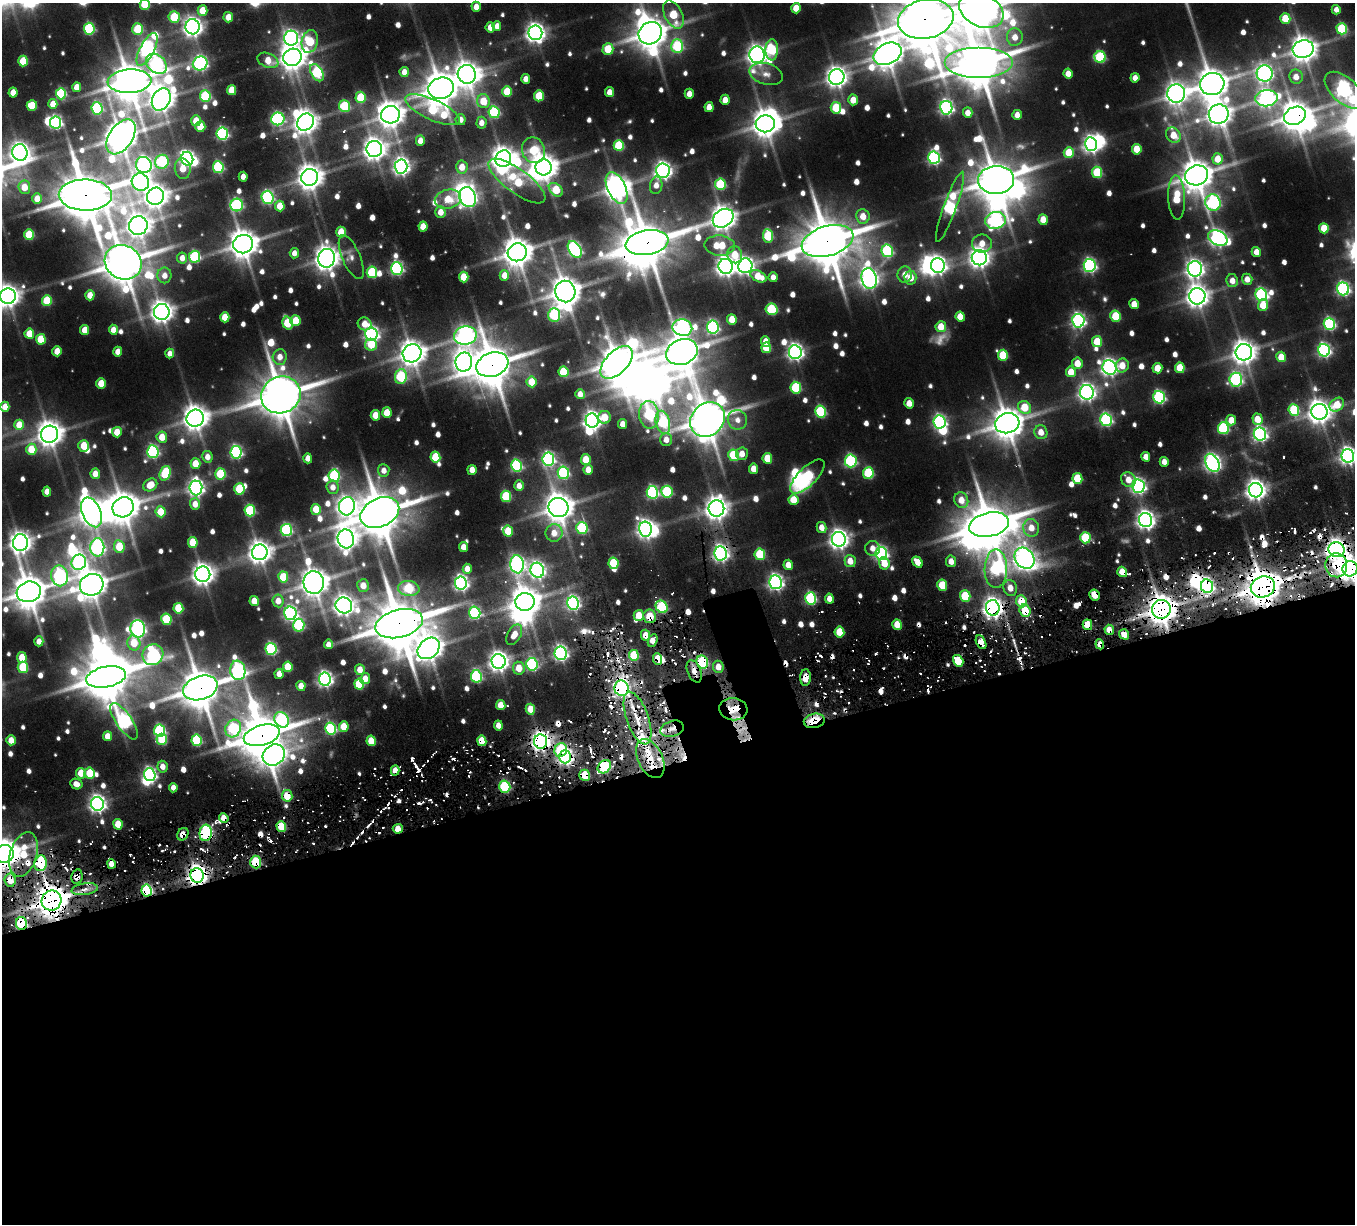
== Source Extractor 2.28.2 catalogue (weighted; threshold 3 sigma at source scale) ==
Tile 15 of 4 x 4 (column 3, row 4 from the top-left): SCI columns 2883-4235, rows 424-1645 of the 5675 x 5681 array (HDU 1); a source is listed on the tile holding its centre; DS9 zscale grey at full resolution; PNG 1357 x 1226 px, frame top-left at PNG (2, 3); each listed source drawn as its Kron ellipse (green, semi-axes under 4 px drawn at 4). Shown black and unused: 39% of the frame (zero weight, under 3 of 6 exposures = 10% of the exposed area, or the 3 px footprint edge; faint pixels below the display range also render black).
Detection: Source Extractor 2.28.2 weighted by HDU 2 'WHT'; one run over the whole footprint, this tile lists its part. Background 0.102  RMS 0.011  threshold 0.0442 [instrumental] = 3 sigma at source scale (4.09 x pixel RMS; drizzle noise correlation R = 1.36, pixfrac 0.8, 0.05/0.05 arcsec/px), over >= 5 px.
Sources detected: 959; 8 too faint to see at this stretch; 29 inside a brighter object's white glare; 104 cosmic-ray / hot-pixel residue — neither listed nor drawn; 18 inside a brighter listed object's ellipse — not listed separately; of the other 800, all 500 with FLUX_AUTO >= 8.48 (the completeness limit of this list) listed and drawn (300 fainter detections not listed), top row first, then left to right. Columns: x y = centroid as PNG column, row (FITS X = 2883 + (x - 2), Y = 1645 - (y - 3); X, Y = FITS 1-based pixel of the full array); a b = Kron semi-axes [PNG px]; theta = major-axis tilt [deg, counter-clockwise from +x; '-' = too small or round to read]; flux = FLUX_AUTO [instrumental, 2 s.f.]
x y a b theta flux
145 4 5 5 - 49
476 7 5 4 - 10
796 8 5 4 - 20
203 10 5 5 - 24
981 10 23 16 -26 2700
1336 10 5 4 - 8.8
673 14 15 8 -62 45
174 17 6 5 - 54
228 17 5 4 - 14
1285 18 5 5 - 35
926 19 28 19 11 7700
497 26 5 4 - 9
193 27 7 7 - 650
490 27 5 5 - 14
89 29 6 5 - 110
138 29 6 5 - 55
1342 29 6 5 - 72
535 33 7 7 - 630
650 33 12 10 37 2400
1015 37 9 8 - 13
291 38 7 7 - 340
310 41 11 8 78 63
677 46 7 6 - 94
147 49 18 7 62 390
608 49 6 5 - 32
1303 49 10 9 - 1300
772 50 10 6 88 82
888 54 14 10 26 1800
757 55 8 7 - 710
292 57 9 8 - 1400
1100 57 6 5 - 80
268 60 11 7 -22 19
23 61 5 5 - 34
200 63 7 6 - 290
979 63 34 15 0 5100
156 64 12 8 -40 210
404 72 5 4 - 8.7
317 73 9 5 -60 120
1068 73 5 4 - 12
1265 73 8 8 - 430
467 74 9 9 - 1200
766 74 17 10 -16 10
837 77 8 7 - 800
1296 77 7 6 - 11
1135 78 5 4 - 9.2
526 79 5 4 - 8.8
130 81 22 12 4 3100
1212 84 12 11 - 2200
77 87 5 4 - 15
441 88 13 10 16 2700
232 90 5 4 - 25
1344 90 23 12 -43 400
507 91 5 5 - 34
13 92 5 4 - 12
609 92 5 4 - 9.8
1176 93 9 9 - 860
61 94 5 5 - 94
689 94 5 4 - 9.8
205 96 6 5 - 85
539 96 5 5 - 38
361 97 5 5 - 42
1266 98 11 8 6 460
161 99 11 9 62 1100
725 100 5 4 - 13
853 100 5 5 - 14
483 101 7 6 - 25
53 104 5 4 - 13
32 105 5 5 - 28
345 106 6 5 - 61
709 107 5 4 - 13
97 108 6 5 - 110
836 108 6 5 - 46
946 108 7 6 - 290
433 110 30 10 -24 91
494 112 6 5 - 100
968 113 5 4 - 11
1219 114 10 9 - 1100
390 115 9 8 - 1400
1017 115 5 4 - 11
1295 116 11 8 24 1800
278 119 6 6 - 180
461 120 5 5 - 9.3
196 121 5 5 - 19
56 122 6 5 - 190
305 122 9 8 - 1100
481 123 6 5 - 9.1
765 124 10 8 5 1600
200 127 5 5 - 26
222 134 6 5 - 180
1173 135 8 6 -49 20
121 137 19 11 56 2200
420 141 5 4 - 10
1091 144 7 6 - 430
619 146 5 5 - 58
374 149 8 8 - 930
1137 149 5 5 - 29
533 150 13 11 -69 44
20 152 8 7 - 680
1069 153 5 5 - 30
934 158 6 5 - 210
187 159 7 6 - 270
503 159 8 8 - 1200
1218 159 5 5 - 21
162 162 7 7 - 120
144 165 8 7 - 370
218 167 6 5 - 110
401 167 7 6 - 440
462 167 6 6 - 15
544 167 8 8 - 1400
183 169 10 8 -81 17
663 171 7 6 - 480
1097 172 5 5 - 60
1196 175 11 10 - 2100
243 177 5 4 - 8.8
310 177 8 8 - 1300
996 180 18 14 3 3800
517 181 34 12 -36 65
140 182 9 8 - 270
720 184 5 5 - 73
656 185 9 6 79 9
24 187 6 6 - 18
617 188 17 9 -65 1300
556 190 8 5 -41 40
85 195 26 15 -1 6400
156 196 9 8 - 1200
268 197 6 6 - 160
468 197 10 8 -70 570
1177 197 22 8 -88 45
37 199 5 5 - 14
448 199 13 9 12 23
1213 203 8 7 - 220
237 205 6 6 - 140
280 206 5 4 - 20
950 207 37 6 70 200
440 212 6 5 - 13
863 216 7 6 - 15
723 218 11 8 34 1100
1043 219 5 4 - 18
996 220 10 8 11 280
138 226 9 9 - 1100
423 226 5 4 - 16
1324 228 5 5 - 31
341 232 5 5 - 24
29 235 5 5 - 49
768 236 6 5 - 62
1218 238 10 7 -27 410
827 241 26 15 16 6300
647 243 21 12 10 4500
982 243 10 9 - 15
243 244 10 9 - 1800
720 245 15 10 -3 36
575 249 9 6 -57 240
887 251 6 5 - 110
517 252 9 9 - 1700
1256 252 5 4 - 12
294 253 5 4 - 9.1
735 255 8 7 - 25
195 257 6 5 - 94
351 257 23 9 -66 9.1
182 258 5 5 - 9.8
327 258 9 8 - 1200
979 258 7 7 - 750
123 262 19 17 -31 3700
938 265 7 6 - 430
1090 265 6 6 - 250
726 266 7 7 - 660
745 266 7 7 - 460
397 268 6 5 - 200
1195 269 8 7 - 560
372 272 6 5 - 66
164 275 8 7 - 9.9
504 275 5 5 - 12
905 275 8 7 - 9.9
758 276 8 5 -26 21
464 277 5 5 - 28
773 277 5 4 - 8.6
869 278 10 7 -76 610
910 278 7 6 - 17
1247 279 5 5 - 11
1232 281 6 6 - 11
1343 289 6 6 - 220
565 291 11 10 - 1900
90 295 5 4 - 15
1261 295 6 6 - 180
8 296 8 7 - 960
1197 296 8 8 - 990
47 301 5 5 - 44
1134 304 5 4 - 15
1263 305 6 5 - 26
771 309 6 5 - 70
162 312 8 8 - 920
554 315 7 6 - 110
1116 316 5 5 - 44
225 317 5 4 - 22
960 317 5 4 - 18
732 319 5 5 - 20
295 320 5 5 - 25
1078 321 7 6 - 300
288 323 6 5 - 58
365 324 7 6 - 17
1329 324 6 5 - 160
713 327 6 6 - 180
941 327 5 5 - 21
682 328 10 8 -12 340
85 330 5 4 - 17
113 330 5 4 - 11
29 334 5 4 - 23
371 334 6 6 - 360
465 336 11 9 12 540
41 339 5 5 - 31
766 341 5 4 - 11
1097 342 5 5 - 32
371 345 6 6 - 25
766 348 5 5 - 35
1324 350 6 6 - 250
57 351 5 4 - 16
118 352 5 4 - 11
682 352 16 12 20 2700
795 352 7 6 - 430
1244 352 8 8 - 1100
170 353 5 4 - 8.7
412 353 9 9 - 1300
1003 355 5 5 - 47
280 357 7 7 - 11
1281 357 5 4 - 18
464 362 9 8 - 750
617 362 20 11 45 2500
1077 363 6 5 - 18
492 365 16 11 19 4000
1122 365 7 6 - 16
1110 367 7 7 - 450
1157 368 5 5 - 19
1180 368 5 5 - 28
563 372 5 5 - 47
1071 372 5 5 - 19
401 377 7 6 - 90
1236 380 7 6 - 190
532 382 5 5 - 23
101 383 5 4 - 22
796 388 6 5 - 69
1087 392 7 7 - 480
580 394 5 4 - 10
281 395 20 18 25 4900
1159 397 6 5 - 160
909 403 5 4 - 13
1337 405 8 6 39 26
5 407 5 4 - 15
1024 407 7 6 - 34
1294 410 6 5 - 67
820 412 6 5 - 100
1319 412 8 8 - 1100
387 413 5 4 - 24
375 415 5 4 - 21
649 415 14 10 -83 110
604 417 6 6 - 21
195 418 9 8 - 1300
708 419 19 16 43 3500
1258 419 6 5 - 21
737 420 10 9 - 9.5
1106 420 6 5 - 180
1231 420 5 5 - 16
592 421 7 6 - 570
663 422 12 7 -76 110
940 422 6 6 - 240
1007 423 12 10 15 2300
623 424 5 4 - 9.6
19 425 5 4 - 21
1223 428 6 5 - 100
117 432 5 5 - 18
1041 432 7 6 - 13
49 434 9 8 - 1300
1260 434 6 6 - 310
162 437 5 5 - 18
666 440 6 6 - 9.7
84 446 6 5 - 28
31 449 5 5 - 25
153 452 6 5 - 180
236 452 6 5 - 170
742 454 6 6 - 12
733 455 6 5 - 61
1348 456 7 6 - 470
207 457 6 5 - 8.8
435 457 5 5 - 40
1146 457 5 4 - 11
308 458 5 4 - 11
767 458 5 5 - 28
548 459 7 6 - 210
586 459 5 5 - 25
851 461 6 6 - 140
1164 462 5 4 - 10
1212 463 9 6 -61 450
195 464 5 5 - 22
516 466 6 5 - 120
754 469 5 4 - 13
384 470 6 5 - 9
472 470 5 4 - 13
588 470 5 4 - 13
165 473 7 5 71 64
563 473 6 5 - 120
868 473 6 5 - 68
95 474 5 4 - 12
220 474 5 5 - 57
334 476 6 5 - 98
807 477 22 9 45 98
1077 478 5 5 - 45
1128 480 8 7 - 14
150 485 7 6 - 20
519 486 5 4 - 9.1
1138 486 7 6 - 310
333 487 7 6 - 9.3
196 488 7 6 - 430
239 489 5 5 - 52
1256 490 7 7 - 720
47 492 5 4 - 11
652 492 6 5 - 160
667 492 6 5 - 92
506 496 6 5 - 57
794 500 5 5 - 24
961 500 8 7 - 14
195 504 6 5 - 12
347 506 9 8 - 620
123 507 11 10 - 2000
558 508 10 9 - 1800
716 508 8 8 - 980
316 509 5 5 - 25
250 511 6 5 - 81
91 512 15 9 -67 1300
161 512 5 5 - 26
380 513 20 14 26 4600
1145 520 7 6 - 560
989 525 20 12 12 4900
822 527 5 5 - 11
582 528 6 5 - 85
1031 528 9 8 - 15
645 529 7 6 - 500
286 530 6 5 - 140
508 531 5 5 - 32
554 533 9 8 - 13
1085 538 5 5 - 62
346 539 9 8 - 840
839 539 7 7 - 640
193 542 5 5 - 33
20 543 8 7 - 850
119 546 6 5 - 34
97 547 9 7 90 270
463 547 5 4 - 10
873 548 7 7 - 9.5
1336 550 8 7 - 800
260 552 8 8 - 960
721 553 7 6 - 410
760 554 6 5 - 61
881 554 6 6 - 240
1025 558 11 9 -51 700
850 561 6 5 - 14
951 561 6 5 - 10
79 562 8 7 - 280
917 562 6 4 -54 13
613 563 6 5 - 53
884 563 6 5 - 20
517 564 9 6 -83 330
788 565 5 4 - 12
1336 565 12 11 - 37
467 569 5 4 - 11
996 569 19 11 89 150
1350 569 8 7 - 1100
537 570 7 6 - 390
1122 572 5 4 - 19
203 574 8 7 - 860
60 576 10 8 -79 200
283 577 5 5 - 31
314 582 11 10 - 1700
776 582 7 6 - 360
461 583 6 6 - 330
92 585 12 10 25 1800
942 585 5 5 - 39
363 586 6 5 - 14
1207 586 7 6 - 300
1263 587 12 10 21 2700
409 588 11 7 -6 69
1010 588 8 6 -72 12
29 592 12 10 18 2600
1094 595 5 5 - 19
965 596 5 5 - 52
811 598 6 5 - 120
829 599 5 4 - 9.4
254 601 5 4 - 17
278 601 6 6 - 12
1021 601 6 5 - 27
525 602 9 9 - 1600
573 603 6 6 - 240
344 605 8 8 - 760
662 607 7 5 -51 100
178 608 5 5 - 40
993 608 8 7 - 730
1161 609 9 9 - 1900
1025 611 6 5 - 32
290 613 7 6 - 280
475 613 6 5 - 140
639 615 5 5 - 23
650 616 7 6 - 31
166 619 5 5 - 55
399 624 24 14 15 6700
299 625 6 5 - 100
897 625 5 4 - 18
1087 625 5 4 - 33
138 629 9 7 -79 340
1109 630 5 4 - 14
839 632 5 5 - 31
1124 634 5 4 - 16
514 635 11 7 60 15
645 635 5 4 - 12
653 640 6 4 64 12
39 641 5 4 - 9.2
981 642 7 4 -63 17
134 643 7 6 - 25
328 644 5 4 - 8.5
1100 644 5 4 - 11
429 648 12 9 42 1300
271 649 6 5 - 150
561 653 7 6 - 290
153 655 11 10 - 200
634 655 5 5 - 48
22 658 5 5 - 24
657 659 6 4 -87 24
499 661 7 7 - 710
958 661 6 5 - 40
702 662 7 5 -64 93
532 664 6 5 - 140
23 667 6 5 - 57
288 667 5 5 - 35
718 667 6 5 - 12
519 668 6 5 - 20
238 670 10 7 -80 250
360 670 5 5 - 13
694 671 12 6 -68 11
279 674 5 4 - 11
476 676 6 5 - 120
106 677 20 10 11 4600
806 678 8 5 86 14
325 679 6 6 - 350
365 679 5 5 - 13
359 684 5 5 - 59
301 686 5 4 - 13
200 688 18 11 18 3800
621 688 8 7 - 320
501 705 5 4 - 21
530 709 5 4 - 21
733 709 14 11 -8 17
637 718 27 11 -70 30
282 720 8 7 - 130
124 721 21 8 -56 250
814 721 10 7 12 39
498 725 5 4 - 10
344 727 5 5 - 22
233 728 9 7 64 90
331 728 6 5 - 120
672 729 12 7 17 10
160 731 6 5 - 120
262 735 18 10 16 4800
107 736 5 4 - 14
162 739 5 5 - 52
11 740 5 4 - 15
196 740 6 5 - 89
371 741 5 4 - 24
482 741 5 4 - 33
541 741 7 6 - 690
561 750 7 6 - 65
274 755 11 10 - 870
565 757 6 6 - 380
650 759 21 12 -64 30
162 767 6 5 - 9.6
604 767 7 6 - 130
395 770 5 4 - 13
81 773 5 5 - 20
90 773 5 5 - 37
150 775 6 5 - 230
585 775 5 5 - 40
76 784 6 5 - 9.7
505 787 6 5 - 90
173 788 5 4 - 8.7
287 796 6 5 - 25
97 804 7 6 - 470
224 818 5 4 - 13
118 824 5 4 - 22
281 827 5 4 - 43
398 829 5 5 - 15
206 833 8 6 84 190
183 834 6 5 - 12
4 854 9 9 - 1900
23 854 23 13 73 51
256 862 6 5 - 59
41 863 8 6 82 72
111 864 5 4 - 11
197 875 7 6 - 820
77 877 7 5 78 15
10 880 6 5 - 21
85 889 13 6 8 8.9
147 891 6 5 - 130
52 901 10 9 - 2200
21 923 6 5 - 110
Overlapping masked pixels (flux is a lower limit): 67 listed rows (the first 20) at x y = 926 19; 1295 116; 85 195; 827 241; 647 243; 492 365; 1336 550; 721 553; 1336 565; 1350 569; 1122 572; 1207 586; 1263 587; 1094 595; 1021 601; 662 607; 993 608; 1161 609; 1025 611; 650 616
Isophote crosses this tile's border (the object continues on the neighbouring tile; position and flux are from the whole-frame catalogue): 9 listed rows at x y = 145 4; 981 10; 926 19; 1344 90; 8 296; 1348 456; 1350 569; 29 592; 4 854